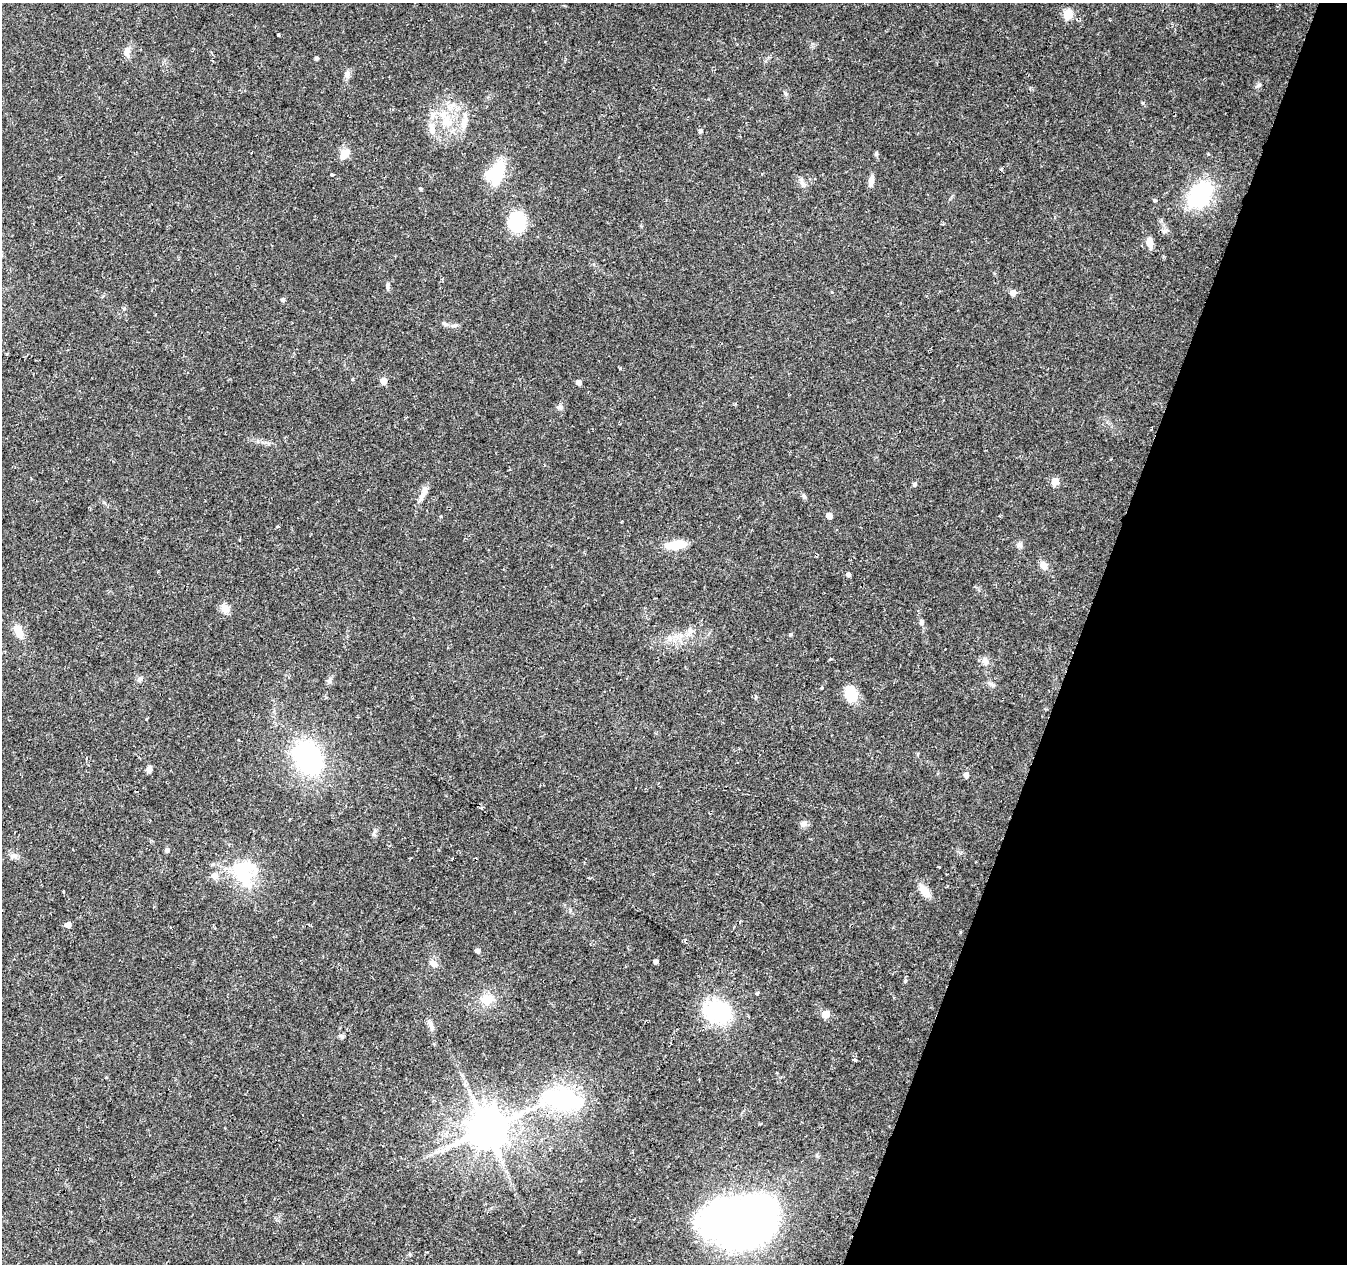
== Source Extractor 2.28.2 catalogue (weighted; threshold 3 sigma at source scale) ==
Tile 8 of 4 x 4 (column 4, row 2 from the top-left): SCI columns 4043-5387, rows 2804-4065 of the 5387 x 5542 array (HDU 1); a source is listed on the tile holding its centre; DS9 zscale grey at full resolution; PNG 1349 x 1266 px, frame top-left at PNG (2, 3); no overlay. Shown black and unused: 20% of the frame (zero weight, under 2 of 3 exposures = <1% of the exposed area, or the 3 px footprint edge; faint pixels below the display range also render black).
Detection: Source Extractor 2.28.2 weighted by HDU 2 'WHT'; one run over the whole footprint, this tile lists its part. Background 0.0295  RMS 0.0033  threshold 0.015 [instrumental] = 3 sigma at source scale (4.5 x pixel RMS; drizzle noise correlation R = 1.50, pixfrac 1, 0.0396/0.0396 arcsec/px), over >= 5 px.
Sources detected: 82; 3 inside a brighter object's white glare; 1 cosmic-ray / hot-pixel residue — not listed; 1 inside a brighter listed object's ellipse — not listed separately; the other 77 listed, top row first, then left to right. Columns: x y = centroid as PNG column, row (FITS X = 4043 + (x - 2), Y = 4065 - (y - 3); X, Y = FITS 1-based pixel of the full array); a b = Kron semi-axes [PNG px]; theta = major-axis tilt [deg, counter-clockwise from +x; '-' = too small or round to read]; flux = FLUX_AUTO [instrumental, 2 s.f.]
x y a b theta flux
1068 14 6 5 - 15
278 35 3 3 - 1.8
127 52 15 8 82 2.2
317 58 4 4 - 0.69
347 74 10 7 89 1.5
1259 85 7 4 45 0.6
453 105 9 7 32 1.8
447 121 19 12 -46 6.6
463 123 18 9 81 3.5
432 128 19 8 -76 3.2
700 131 5 5 - 0.75
345 154 13 9 48 4
498 172 23 11 74 15
332 175 4 3 - 0.7
871 181 12 5 81 2.2
802 183 9 6 -90 1.2
420 189 4 3 - 0.48
1200 195 23 15 51 34
1154 200 5 4 - 0.46
517 222 16 13 87 19
1164 231 8 6 13 0.99
1149 242 10 7 -76 3.2
388 286 11 4 -87 0.71
1013 293 5 5 - 2.2
283 300 5 4 - 0.78
124 308 5 5 - 0.49
445 324 9 5 -25 0.92
383 381 5 5 - 4.8
579 382 5 4 - 1.9
560 407 8 6 13 0.88
1055 481 5 5 - 8.1
915 484 5 5 - 0.74
423 493 25 7 68 2.7
829 516 5 4 - 2.6
277 527 3 3 - 0.4
675 545 19 8 6 8.6
1020 545 8 7 - 1
1043 565 12 8 -49 1.9
848 574 5 4 - 1.1
225 609 11 11 - 2.5
921 622 9 6 -68 0.99
690 631 8 6 44 1.3
19 632 15 8 -61 4.9
791 634 5 3 - 0.39
670 638 9 6 84 1.3
830 659 4 4 - 0.33
985 661 13 7 -74 1.5
140 679 7 6 - 0.92
329 681 7 6 - 0.84
992 685 9 4 -19 0.7
851 693 20 14 -75 6.6
308 758 29 19 -78 49
149 769 7 5 78 1.6
966 775 5 5 - 1.9
803 824 9 7 -16 1.2
167 850 4 4 - 1.3
13 856 12 6 9 1.2
939 867 3 3 - 0.64
243 872 36 31 -90 19
64 891 3 2 - 0.32
925 891 18 9 -52 3.4
68 925 5 5 - 2.5
478 951 5 4 - 1.3
656 961 4 4 - 1.1
433 963 12 8 -44 1.9
905 981 5 5 - 0.42
757 993 5 3 - 0.35
487 999 17 13 1 5.3
718 1012 24 21 -17 29
826 1014 5 5 - 7.6
431 1025 16 5 -73 1.4
855 1060 4 3 - 0.87
554 1075 4 3 - 0.58
106 1077 4 3 - 0.26
562 1099 42 23 -7 38
486 1129 11 10 - 1300
756 1218 66 38 34 170
Unlisted compact peaks at least as high as the median listed source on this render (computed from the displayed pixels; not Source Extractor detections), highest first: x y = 804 496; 785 93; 1143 103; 822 688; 620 368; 570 910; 352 379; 960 932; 375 831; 579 1252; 342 1036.